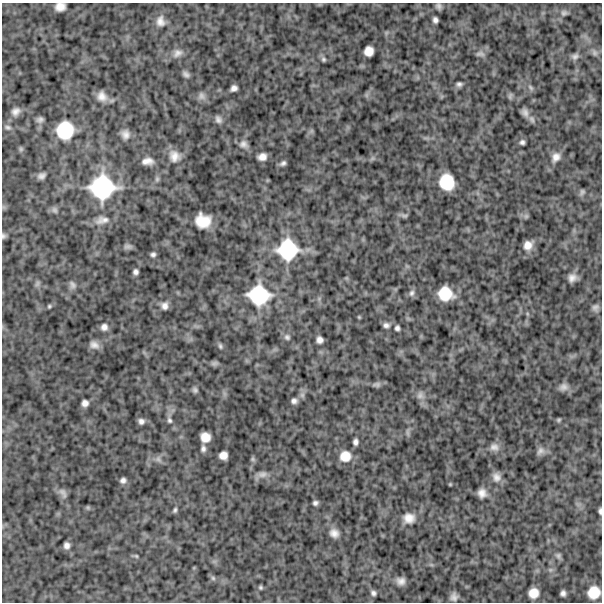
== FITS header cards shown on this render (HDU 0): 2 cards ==
NAXIS1  =                  600
NAXIS2  =                  600

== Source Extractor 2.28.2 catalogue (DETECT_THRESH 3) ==
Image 600 x 600 px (HDU 0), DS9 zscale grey, 1 PNG px = 1 image px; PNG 604 x 604 px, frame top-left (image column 1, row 600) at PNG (2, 3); no overlay
Background 996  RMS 250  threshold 754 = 3 sigma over >= 5 px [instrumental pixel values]
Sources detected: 111; all 111 listed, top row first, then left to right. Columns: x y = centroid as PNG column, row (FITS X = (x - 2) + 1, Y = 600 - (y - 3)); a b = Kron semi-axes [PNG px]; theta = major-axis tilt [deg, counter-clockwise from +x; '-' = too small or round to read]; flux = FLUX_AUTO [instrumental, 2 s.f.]
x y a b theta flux
439 6 6 5 - 4.9e+04
60 7 9 7 9 1.4e+05
564 13 9 8 - 5.6e+04
435 20 6 5 - 5.8e+04
160 21 15 12 -86 1.4e+05
369 51 9 8 - 1.7e+05
177 53 14 10 34 1.1e+05
594 53 9 7 -46 6.2e+04
480 54 11 6 2 5.1e+04
575 56 10 8 31 6.6e+04
323 59 7 6 - 3.5e+04
186 74 8 5 -35 5.6e+04
459 84 6 5 - 4.8e+04
531 87 11 4 -45 4.0e+04
234 88 6 5 - 7.4e+04
102 96 13 11 -51 1.6e+05
201 96 11 9 -82 7.4e+04
510 96 9 5 80 3.5e+04
16 111 11 9 37 1.1e+05
525 112 10 6 -63 8.0e+04
218 119 9 7 -61 6.6e+04
532 119 11 7 -68 5.7e+04
40 120 7 5 14 5.9e+04
8 127 10 6 -17 5.4e+04
65 130 20 19 - 6.8e+05
125 134 12 10 -74 1.2e+05
522 142 5 4 - 4.6e+04
243 144 11 9 -32 8.7e+04
21 149 7 6 - 3.3e+04
174 156 15 13 -51 2.0e+05
262 157 8 6 10 1.2e+05
556 157 13 10 57 1.3e+05
147 161 13 8 5 1.3e+05
283 163 8 5 35 4.9e+04
41 176 8 7 - 7.2e+04
157 179 8 6 90 4.2e+04
447 182 14 12 -73 5.2e+05
102 187 30 29 - 1.4e+06
582 192 8 6 62 4.2e+04
55 210 9 6 -58 4.9e+04
404 216 10 5 -14 4.1e+04
526 216 6 6 - 3.9e+04
102 220 20 10 10 1.6e+05
203 221 14 12 -14 3.6e+05
4 236 6 5 - 4.0e+04
528 245 10 9 - 1.6e+05
128 247 10 5 4 5.2e+04
288 250 27 27 - 1.1e+06
153 254 5 5 - 4.6e+04
135 272 5 5 - 5.5e+04
572 278 10 8 44 1.1e+05
37 284 9 6 71 4.1e+04
72 285 11 7 -58 6.5e+04
412 293 10 7 66 6.0e+04
445 294 13 12 - 4.3e+05
259 295 28 26 -14 9.9e+05
49 306 4 4 - 2.4e+04
164 306 9 8 - 9.6e+04
595 307 9 7 39 6.1e+04
359 317 5 3 - 1.7e+04
386 325 8 6 -6 5.9e+04
104 327 9 9 - 8.4e+04
397 328 5 4 - 4.8e+04
287 337 8 8 - 5.6e+04
320 340 6 6 - 8.3e+04
94 345 11 8 -22 1.0e+05
220 346 7 5 -72 3.4e+04
214 363 9 6 6 4.3e+04
377 384 12 6 6 5.3e+04
564 387 11 9 20 8.6e+04
195 390 6 6 - 4.3e+04
420 395 10 10 - 8.9e+04
294 401 7 6 - 6.0e+04
85 403 6 6 - 8.4e+04
169 420 9 7 -73 5.8e+04
559 420 6 5 - 2.6e+04
141 421 7 6 - 6.9e+04
407 433 10 4 -90 3.9e+04
205 437 9 8 - 2.0e+05
355 442 6 4 85 5.9e+04
494 447 12 10 -2 1.0e+05
203 448 8 6 86 5.7e+04
540 451 12 9 51 7.9e+04
223 455 7 7 - 1.3e+05
345 456 11 10 - 2.3e+05
158 459 11 7 -55 6.0e+04
253 459 7 5 -22 2.7e+04
262 474 13 8 7 9.5e+04
496 477 12 10 -71 1.1e+05
123 480 7 6 - 6.1e+04
450 484 4 3 - 1.7e+04
63 493 15 7 -59 8.3e+04
482 493 10 9 - 1.2e+05
315 503 5 4 - 4.5e+04
88 507 7 4 -1 2.7e+04
175 510 6 4 63 3.2e+04
600 511 6 3 -89 3.8e+04
409 518 14 12 -3 1.8e+05
334 533 12 10 -36 1.2e+05
67 545 6 5 - 7.3e+04
136 556 6 5 - 2.3e+04
558 556 9 7 -56 5.0e+04
550 570 8 6 -20 4.7e+04
213 578 6 6 - 3.4e+04
401 581 9 8 - 1.1e+05
260 587 5 5 - 2.8e+04
594 592 14 13 - 3.5e+05
373 593 7 6 - 5.0e+04
533 593 10 10 - 2.1e+05
563 593 6 5 - 6.5e+04
454 597 9 8 - 9.0e+04
At the frame edge (FLAGS 8, measured only in part): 3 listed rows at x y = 60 7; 4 236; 600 511